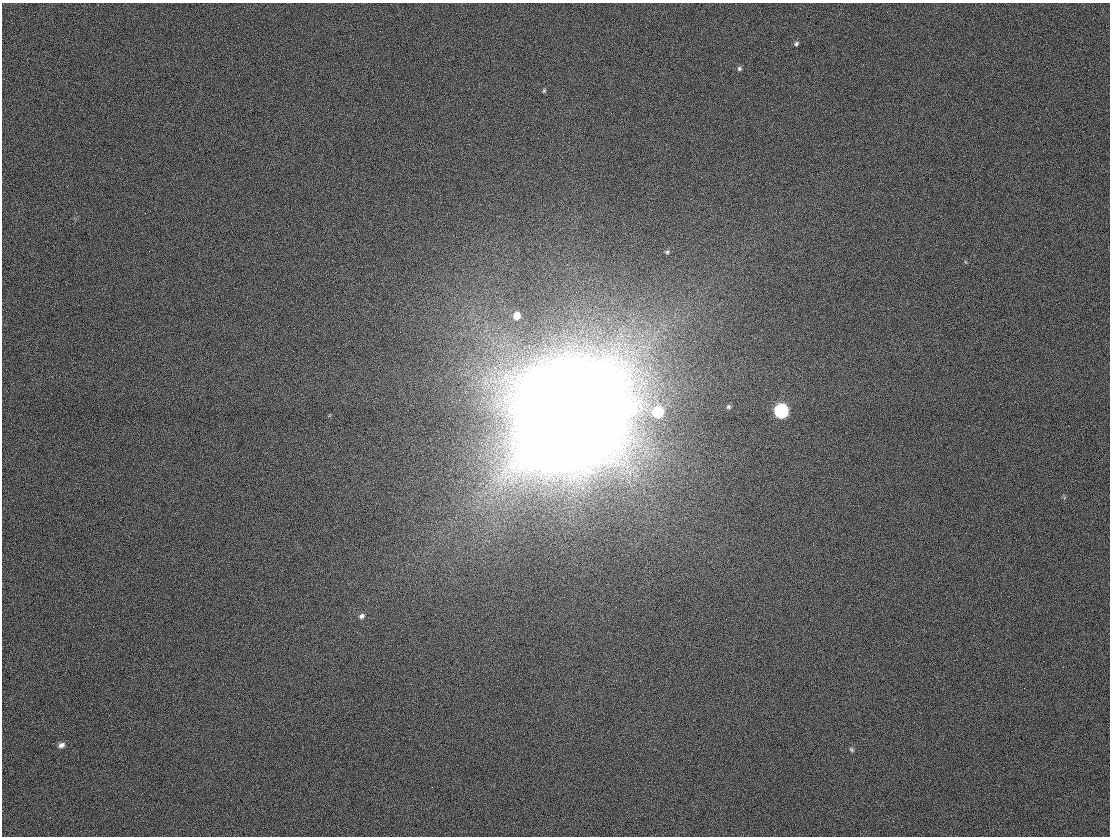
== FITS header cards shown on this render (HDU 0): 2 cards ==
NAXIS1  =                 1108
NAXIS2  =                  834

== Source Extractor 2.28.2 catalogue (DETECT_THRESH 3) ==
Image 1108 x 834 px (HDU 0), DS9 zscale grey, 1 PNG px = 1 image px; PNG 1112 x 838 px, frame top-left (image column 1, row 834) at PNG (2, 3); no overlay
Background 44.1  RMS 26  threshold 76.5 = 3 sigma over >= 5 px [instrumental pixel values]
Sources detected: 15; all 15 listed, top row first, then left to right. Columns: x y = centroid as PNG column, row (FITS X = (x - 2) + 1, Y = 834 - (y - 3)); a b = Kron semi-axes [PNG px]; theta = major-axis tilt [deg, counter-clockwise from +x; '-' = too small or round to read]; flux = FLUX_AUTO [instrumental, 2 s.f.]
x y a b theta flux
380 31 2 2 - 1.3e+03
771 41 2 2 - 7.3e+02
796 44 6 5 - 3.3e+03
739 68 6 6 - 3.3e+03
544 91 6 4 63 2.4e+03
667 252 5 5 - 3.1e+03
516 316 7 6 - 2.2e+04
728 407 6 6 - 3.2e+03
781 411 7 7 - 3.3e+05
658 412 8 7 - 7.8e+04
566 414 55 35 4 5.8e+07
362 616 8 6 35 5.5e+03
61 745 8 6 23 6.7e+03
851 750 7 4 -45 2.7e+03
432 787 2 2 - 1.2e+03